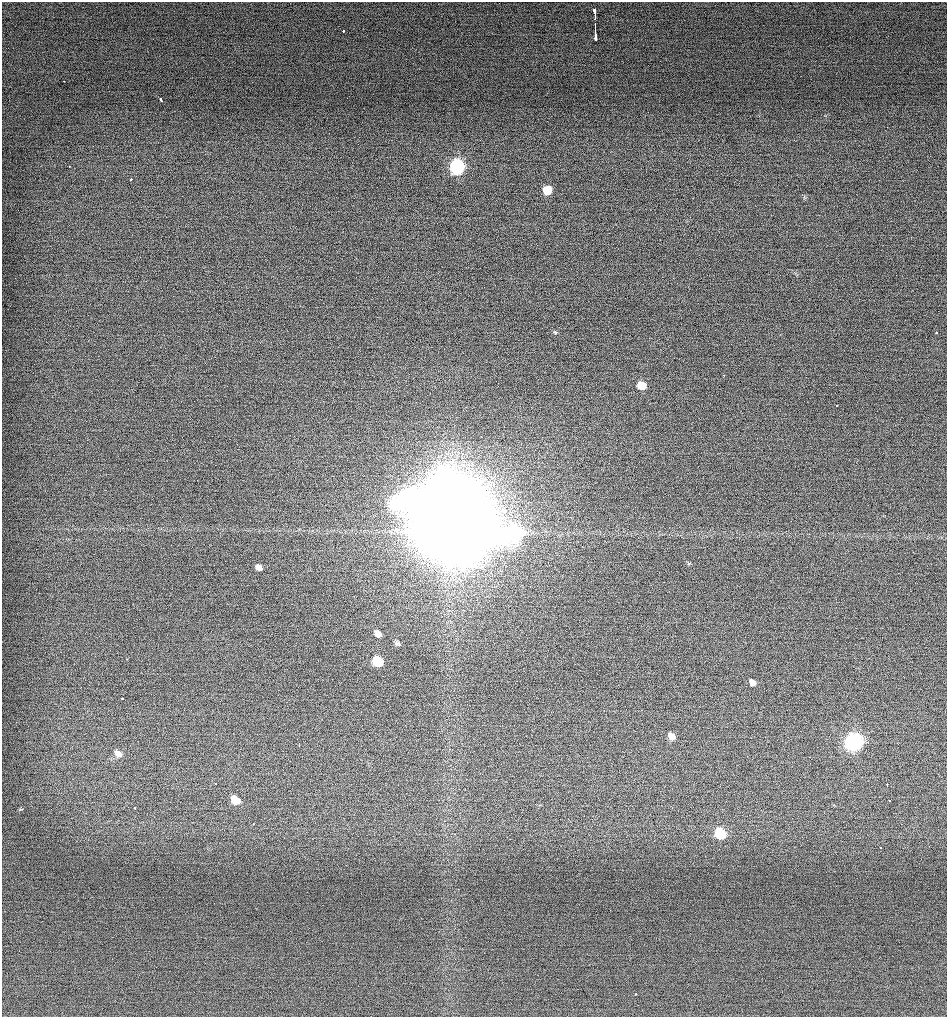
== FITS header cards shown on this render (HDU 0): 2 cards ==
NAXIS1  =                  945 / Axis length
NAXIS2  =                 1015 / Axis length

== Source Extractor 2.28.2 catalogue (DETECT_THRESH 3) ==
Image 945 x 1015 px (HDU 0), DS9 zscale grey, 1 PNG px = 1 image px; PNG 949 x 1019 px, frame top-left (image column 1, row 1015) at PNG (2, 2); no overlay
Background 5.03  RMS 2.5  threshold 7.52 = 3 sigma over >= 5 px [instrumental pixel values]
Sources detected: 37; all 37 listed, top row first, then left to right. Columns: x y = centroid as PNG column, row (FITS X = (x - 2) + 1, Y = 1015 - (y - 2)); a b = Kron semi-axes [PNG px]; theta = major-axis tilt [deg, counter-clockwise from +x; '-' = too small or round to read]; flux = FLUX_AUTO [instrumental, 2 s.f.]
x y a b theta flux
595 14 10 3 -83 9.4e+03
595 26 8 2 -90 7.1e+03
343 31 3 2 - 2.4e+03
595 35 9 3 -87 1.0e+04
64 81 2 2 - 3.1e+02
161 100 4 3 - 5.9e+03
69 166 3 2 - 4.5e+02
457 167 8 8 - 3.9e+04
131 179 3 3 - 1.5e+03
547 190 7 6 - 4.1e+03
555 332 6 4 -28 2.4e+02
936 332 3 2 - 1.0e+03
724 375 2 2 - 7.0e+02
642 385 7 6 - 3.4e+03
837 405 3 3 - 4.5e+02
452 518 41 34 -70 5.0e+06
258 567 6 5 - 8.8e+02
378 634 7 5 -43 9.3e+02
397 643 6 6 - 3.8e+02
377 661 8 6 -40 6.4e+03
752 682 7 6 - 8.9e+02
123 699 3 3 - 2.0e+03
671 736 8 6 -48 1.4e+03
853 742 8 8 - 7.2e+04
299 745 3 2 - 1.3e+03
118 754 10 7 -33 1.2e+03
216 784 3 3 - 1.1e+03
887 785 3 3 - 1.3e+03
235 800 8 6 -35 3.0e+03
889 801 3 3 - 1.1e+03
135 808 3 3 - 1.8e+03
253 824 3 3 - 1.1e+03
720 833 8 6 -49 1.1e+04
881 848 3 3 - 5.6e+02
156 967 2 2 - 1.7e+02
358 986 2 2 - 1.2e+03
635 994 3 2 - 2.1e+03